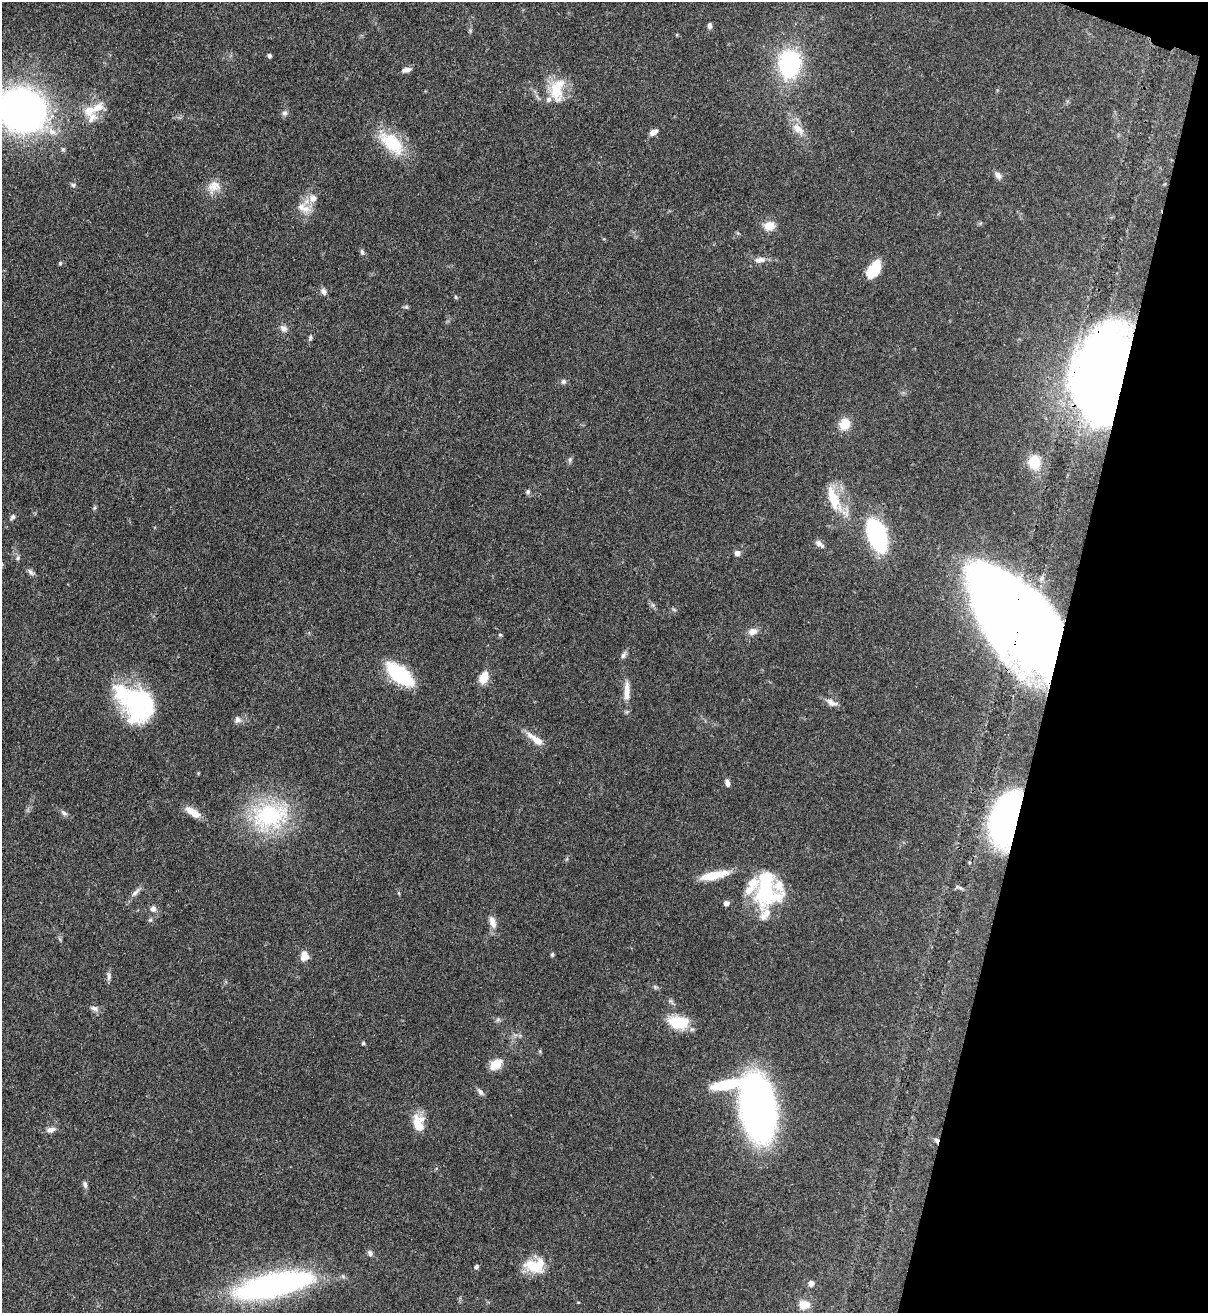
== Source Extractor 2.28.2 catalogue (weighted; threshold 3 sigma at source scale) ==
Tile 8 of 4 x 4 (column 4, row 2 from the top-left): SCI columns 3833-5038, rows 2652-3962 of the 5380 x 5305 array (HDU 1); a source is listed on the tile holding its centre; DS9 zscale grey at full resolution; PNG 1210 x 1315 px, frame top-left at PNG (2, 2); no overlay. Shown black and unused: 13% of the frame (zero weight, under 3 of 4 exposures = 7% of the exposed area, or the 3 px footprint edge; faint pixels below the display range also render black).
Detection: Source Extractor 2.28.2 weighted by HDU 2 'WHT'; one run over the whole footprint, this tile lists its part. Background 0.102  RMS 0.0041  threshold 0.0186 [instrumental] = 3 sigma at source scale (4.5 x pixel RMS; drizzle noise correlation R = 1.50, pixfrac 1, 0.05/0.05 arcsec/px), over >= 5 px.
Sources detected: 93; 1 inside a brighter object's white glare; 1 cosmic-ray / hot-pixel residue — not listed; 9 inside a brighter listed object's ellipse — not listed separately; the other 82 listed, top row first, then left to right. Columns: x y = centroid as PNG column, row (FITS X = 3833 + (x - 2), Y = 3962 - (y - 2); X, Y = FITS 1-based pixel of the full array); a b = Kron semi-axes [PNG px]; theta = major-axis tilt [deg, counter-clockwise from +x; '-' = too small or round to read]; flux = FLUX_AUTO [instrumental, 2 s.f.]
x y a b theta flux
710 26 8 5 90 1.1
269 56 4 4 - 1.1
789 63 26 20 89 43
407 70 13 6 12 1.8
557 90 34 17 81 12
22 110 32 28 -23 250
89 110 30 12 32 8.3
284 113 8 7 - 1.2
798 129 21 10 -43 5.1
52 131 14 9 -36 3.9
653 132 10 6 33 2.2
392 143 39 19 -39 17
998 175 11 7 -56 1.7
73 185 5 5 - 0.78
214 187 20 15 39 5.3
313 198 11 10 - 3.2
305 209 15 10 -15 4.2
769 226 12 10 8 4.8
362 252 7 5 -74 0.84
760 260 17 8 10 2.8
60 263 5 4 - 0.56
874 269 18 10 55 12
324 292 9 7 -54 1.7
456 297 5 4 - 0.48
406 307 5 5 - 0.64
284 329 9 8 - 1.8
310 338 8 5 79 0.78
1103 376 80 41 79 450
563 381 7 6 - 0.99
845 424 14 12 56 6.1
570 460 7 5 71 0.85
1034 462 15 13 -89 9.1
528 492 7 6 - 0.8
833 499 41 14 -69 12
12 517 8 5 44 0.9
877 535 30 16 -73 49
820 544 13 6 -39 1.8
737 553 7 6 - 1.8
18 558 6 5 - 0.83
31 572 11 5 -45 1.3
674 610 6 4 -20 0.57
1016 619 91 47 -53 600
753 631 12 9 13 2.7
500 635 5 3 - 0.44
623 655 10 6 68 1.2
400 674 26 12 -38 36
484 678 15 10 67 5.2
627 691 28 8 89 5
831 702 16 7 -25 2.5
138 703 44 33 -46 50
237 719 9 8 - 1.6
536 739 24 7 -36 5
727 783 10 5 -79 1.5
193 812 20 8 -34 5
64 813 11 5 -36 1.2
269 816 53 36 9 43
1006 818 51 24 72 120
714 875 39 10 12 8.9
765 890 40 25 83 30
135 893 14 6 43 1.9
726 903 6 5 - 1.8
153 909 7 7 - 1.7
493 922 16 8 -72 3.3
552 955 6 4 76 0.63
304 956 12 10 -88 3.4
109 976 12 5 -84 1.3
94 1008 9 7 -18 1.6
679 1022 25 15 -7 12
363 1043 4 4 - 0.72
496 1064 15 10 36 5.6
726 1084 40 12 11 18
480 1092 10 7 -55 1.3
758 1108 41 21 -81 260
418 1123 21 12 -79 8.1
51 1130 11 6 10 2
85 1184 9 5 -73 1.1
370 1253 8 7 - 1.2
535 1265 25 16 5 11
476 1267 6 5 - 0.79
811 1283 7 6 - 1.8
273 1285 83 23 13 100
804 1305 13 10 -1 4.6
Overlapping masked pixels (flux is a lower limit): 5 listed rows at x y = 22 110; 1103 376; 1016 619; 138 703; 1006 818
Isophote crosses this tile's border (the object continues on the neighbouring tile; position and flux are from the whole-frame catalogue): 1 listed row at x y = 22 110